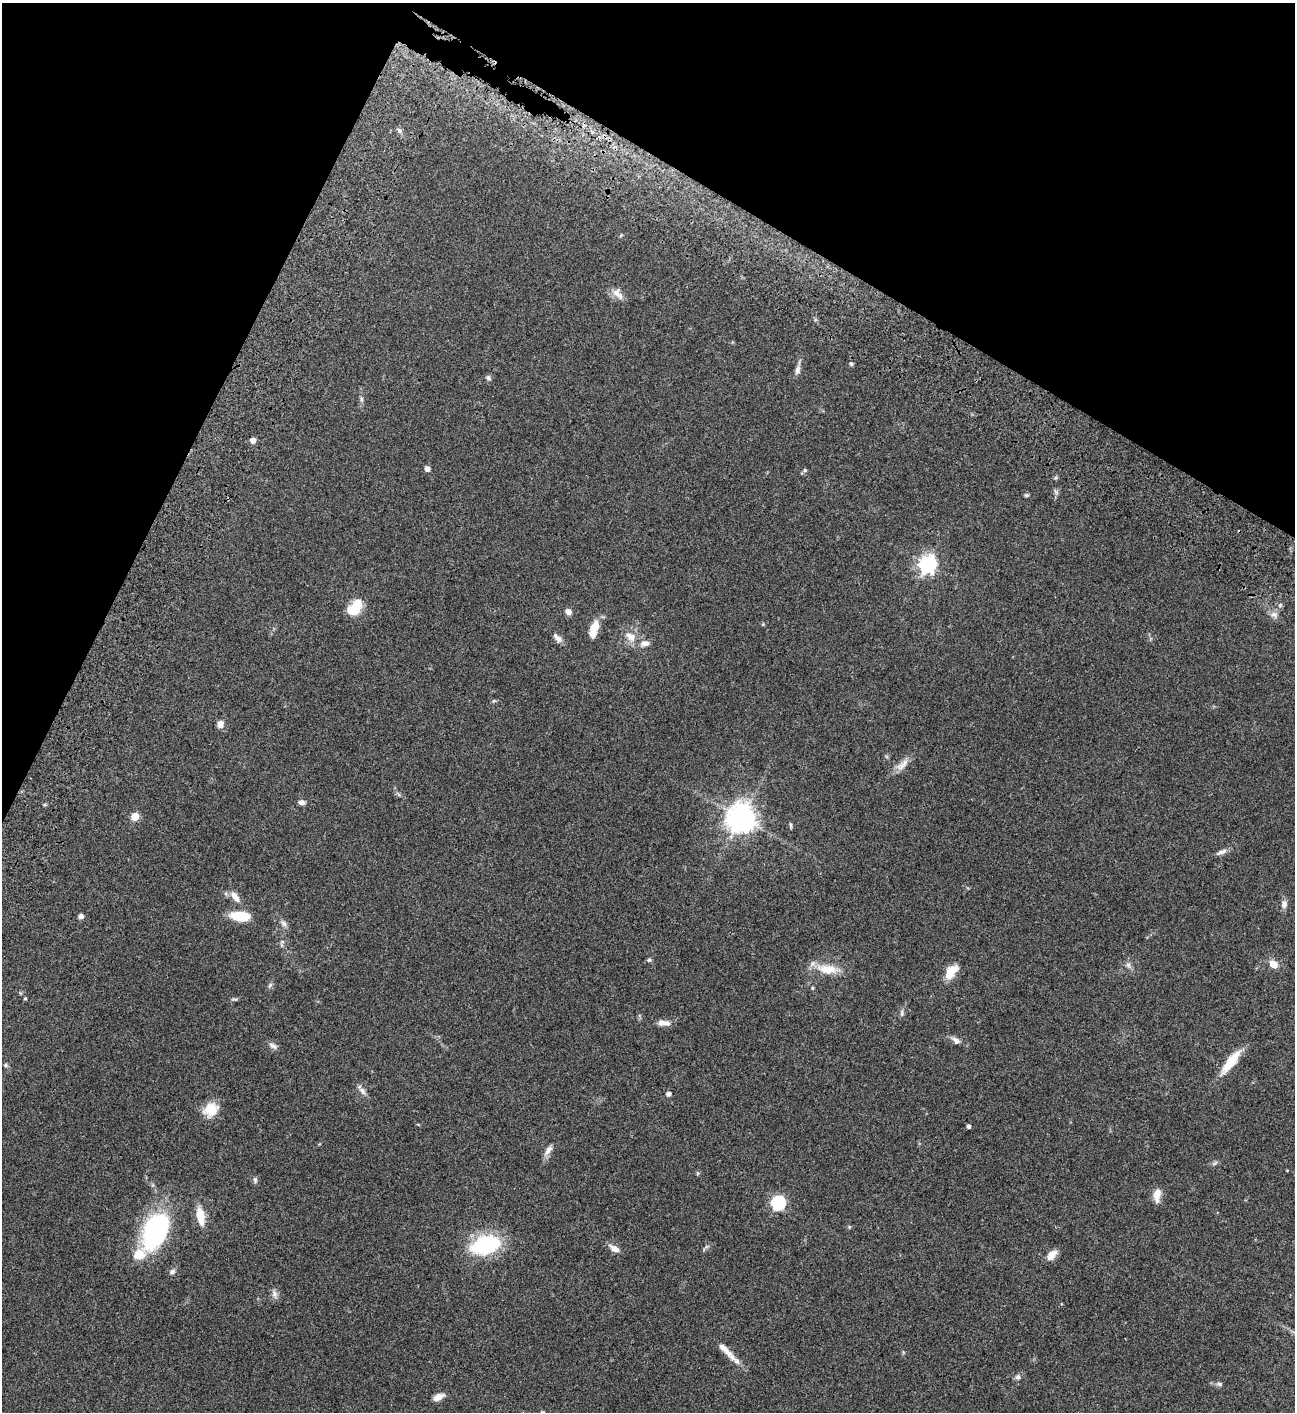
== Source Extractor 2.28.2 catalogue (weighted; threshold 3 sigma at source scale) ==
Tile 2 of 4 x 4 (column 2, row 1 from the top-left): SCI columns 1797-3089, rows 4433-5842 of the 6050 x 6047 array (HDU 1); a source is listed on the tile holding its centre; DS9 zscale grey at full resolution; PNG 1297 x 1414 px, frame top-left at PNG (2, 3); no overlay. Shown black and unused: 23% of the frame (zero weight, under 3 of 4 exposures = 13% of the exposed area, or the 3 px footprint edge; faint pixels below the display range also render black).
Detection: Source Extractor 2.28.2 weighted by HDU 2 'WHT'; one run over the whole footprint, this tile lists its part. Background 0.0649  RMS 0.0059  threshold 0.0264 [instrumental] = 3 sigma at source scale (4.5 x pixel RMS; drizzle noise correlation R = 1.50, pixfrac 1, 0.05/0.05 arcsec/px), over >= 5 px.
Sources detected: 70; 1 inside a brighter object's white glare — not listed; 3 inside a brighter listed object's ellipse — not listed separately; the other 66 listed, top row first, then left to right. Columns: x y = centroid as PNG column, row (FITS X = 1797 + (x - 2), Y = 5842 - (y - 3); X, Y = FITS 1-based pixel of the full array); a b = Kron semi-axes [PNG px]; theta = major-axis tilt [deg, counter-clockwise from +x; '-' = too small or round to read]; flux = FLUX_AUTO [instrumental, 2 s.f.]
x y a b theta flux
399 130 8 5 -62 1.4
618 294 18 10 -48 4.4
851 364 6 4 -40 0.91
797 370 13 6 74 2.5
488 378 7 6 - 1.3
361 399 8 4 83 1.2
253 440 5 5 - 3.5
427 469 5 5 - 2.7
805 470 6 5 - 0.82
1056 492 7 4 -19 0.96
1026 495 6 5 - 0.79
927 564 7 7 - 200
354 609 18 13 40 10
568 612 8 7 - 2.3
1274 615 11 8 -32 2.7
594 629 17 7 74 10
630 637 17 11 -39 6.3
559 639 10 9 - 2.5
494 701 5 5 - 0.73
220 724 8 7 - 3.3
902 765 23 8 42 4.7
302 802 7 5 -5 2.2
135 816 5 5 - 16
741 818 10 9 - 580
791 825 7 3 -81 0.77
1222 852 15 5 24 2.3
235 897 16 7 -54 4.3
1284 904 11 7 76 2.5
81 916 6 5 - 2
240 916 23 11 -7 12
284 923 10 6 -50 1.9
649 960 7 5 3 0.95
1273 964 9 7 -35 5.8
1128 965 7 6 - 1.6
827 969 30 12 -5 11
950 972 16 9 68 8.6
270 985 7 4 46 0.98
812 988 5 3 - 0.59
25 998 4 4 - 0.53
235 999 9 3 -5 0.86
902 1013 9 5 87 1.3
663 1023 16 7 -6 3.9
956 1040 12 7 -39 2.5
273 1046 12 6 -30 2.1
1231 1062 30 9 52 15
5 1065 6 4 -14 0.92
362 1091 13 6 -45 2.2
668 1094 5 4 - 2
211 1109 19 15 30 9.5
968 1126 4 4 - 1.5
548 1150 15 6 54 3.1
255 1180 8 5 -82 1.1
1157 1194 15 10 73 4.8
778 1203 6 6 - 86
200 1216 19 8 -81 10
849 1227 5 3 - 0.53
155 1230 39 21 64 81
485 1244 31 19 16 43
614 1248 13 6 -32 3.8
1052 1255 14 8 48 4.2
172 1272 8 6 33 1.6
274 1294 12 6 -80 2.3
726 1350 34 7 -46 7.2
1018 1377 8 7 - 1.5
1219 1384 9 5 -23 1.4
438 1397 14 7 27 3.4